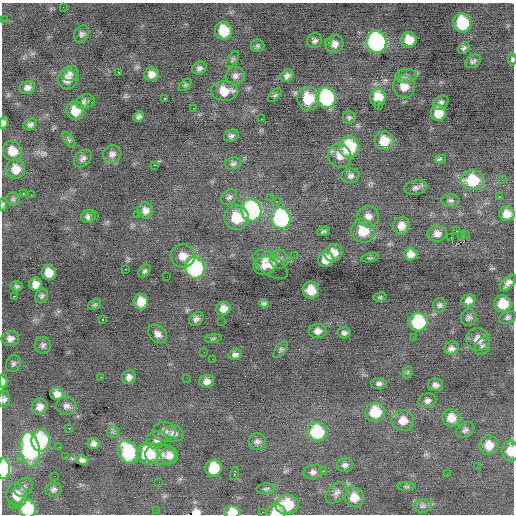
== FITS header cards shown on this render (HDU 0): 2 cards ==
NAXIS1  =                  512 / Axis length
NAXIS2  =                  512 / Axis length

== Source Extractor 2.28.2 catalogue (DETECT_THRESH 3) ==
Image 512 x 512 px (HDU 0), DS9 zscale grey, 1 PNG px = 1 image px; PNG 516 x 516 px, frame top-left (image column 1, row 512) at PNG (2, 3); each listed source drawn as its Kron ellipse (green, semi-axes under 4 px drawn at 4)
Background -0.2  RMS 0.84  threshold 2.52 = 3 sigma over >= 5 px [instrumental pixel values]
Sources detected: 198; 1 with non-positive FLUX_AUTO (blend fragments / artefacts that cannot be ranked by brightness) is neither listed nor drawn; the other 197 listed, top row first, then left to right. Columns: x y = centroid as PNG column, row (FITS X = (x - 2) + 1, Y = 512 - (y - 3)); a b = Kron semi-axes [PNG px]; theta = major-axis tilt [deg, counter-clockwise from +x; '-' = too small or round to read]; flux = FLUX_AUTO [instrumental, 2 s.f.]
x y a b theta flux
63 7 2 2 - 57
3 19 2 2 - 44
462 23 9 8 - 2800
224 31 9 8 - 1400
82 34 9 7 57 180
409 40 8 7 - 710
314 41 8 7 - 180
328 42 2 2 - 190
376 42 11 10 - 11000
334 44 9 8 - 370
258 46 7 6 - 110
464 48 6 5 - 130
233 59 9 5 54 110
512 59 6 4 89 86
473 61 8 6 34 140
199 68 7 6 - 180
118 72 3 3 - 240
70 73 9 7 8 260
151 74 7 7 - 380
235 76 10 8 19 230
287 76 7 5 33 190
406 76 10 7 5 220
68 79 10 9 - 430
185 85 7 4 44 97
404 86 11 10 - 670
27 87 8 6 21 240
225 91 14 10 -1 790
275 95 9 4 44 84
378 97 8 8 - 960
165 98 3 2 - 310
326 98 10 9 - 5600
308 99 12 11 - 1500
85 102 10 7 19 220
91 102 2 2 - 140
441 103 8 6 36 160
378 106 2 2 - 100
194 108 2 2 - 47
75 111 9 9 - 950
438 113 8 7 - 840
139 117 6 4 42 150
349 117 7 6 - 110
261 119 2 2 - 220
4 123 6 4 73 200
30 125 7 5 25 160
231 136 7 6 - 160
69 140 9 4 -55 110
384 141 9 9 - 1000
349 147 11 10 - 3100
12 151 10 9 - 780
112 154 9 8 - 240
340 156 12 11 - 500
83 158 10 7 44 200
440 159 5 3 - 160
233 163 8 6 15 140
154 165 2 2 - 290
16 169 9 9 - 790
350 176 9 7 8 200
472 180 11 10 - 2100
502 180 2 2 - 30
416 188 12 7 9 180
23 194 3 2 - 330
31 195 2 2 - 230
229 197 8 6 42 160
270 197 3 2 - 79
499 197 3 2 - 630
13 199 6 6 - 130
276 201 3 2 - 130
450 201 9 6 0 140
3 204 6 4 87 96
251 210 11 10 - 7900
145 211 8 8 - 300
507 214 8 7 - 590
137 215 2 2 - 140
88 216 7 6 - 200
95 216 2 2 - 29
368 217 11 10 - 420
236 218 12 12 - 1400
281 218 11 10 - 7500
401 226 9 8 - 470
323 231 7 4 17 91
363 231 12 11 - 1400
456 231 2 2 - 21
437 233 9 8 - 320
465 235 3 2 - 780
461 236 3 2 - 65
451 238 3 2 - 330
333 253 9 8 - 620
411 254 7 6 - 390
294 255 2 2 - 21
183 256 12 11 - 620
370 258 9 2 10 67
279 259 9 9 - 230
326 259 8 7 - 630
265 265 12 9 18 450
270 265 20 10 -36 670
195 268 10 9 - 9500
126 269 3 2 - 270
145 271 7 5 50 120
49 273 8 7 - 690
167 277 2 2 - 34
508 283 10 5 44 260
35 284 7 6 - 390
17 286 6 5 - 96
311 290 9 8 - 720
14 296 4 2 - 220
42 296 7 6 - 130
380 297 6 4 12 78
469 300 7 6 - 310
141 302 8 7 - 740
264 304 4 4 - 89
503 304 9 8 - 1200
95 305 7 5 32 89
439 305 7 6 - 140
223 308 7 6 - 400
508 317 9 6 24 140
469 318 8 7 - 170
103 319 3 2 - 66
196 319 8 6 40 200
221 322 2 2 - 23
418 322 9 9 - 3500
318 331 9 7 7 320
344 333 7 5 2 170
158 334 10 8 -42 310
10 338 9 7 2 290
213 338 8 4 8 92
413 338 2 2 - 28
478 339 12 11 - 590
43 345 8 8 - 180
483 346 9 7 59 180
452 348 7 6 - 290
281 350 10 5 52 120
204 352 2 2 - 45
235 355 7 5 16 190
212 359 2 2 - 72
13 364 9 7 66 160
408 372 6 4 71 74
101 377 3 2 - 140
129 377 7 6 - 240
187 378 2 2 - 74
3 381 7 4 -88 170
207 381 7 6 - 270
379 384 8 5 0 160
435 385 7 6 - 220
57 394 7 6 - 330
4 399 8 6 86 150
427 401 9 7 16 220
66 406 10 8 -8 240
40 407 8 7 - 330
375 412 10 9 - 1600
451 418 9 9 - 600
403 421 11 10 - 610
69 428 2 2 - 330
465 430 10 7 30 170
164 431 11 9 6 350
113 432 6 6 - 120
317 432 10 10 - 2900
174 433 10 8 -4 280
41 440 11 9 -88 3500
157 440 11 8 20 260
257 441 8 8 - 200
94 444 6 5 - 200
489 445 10 9 - 700
59 447 2 2 - 25
30 449 17 10 -82 9900
510 451 10 8 -85 720
128 452 12 9 -63 3600
148 454 11 11 - 2800
160 454 15 10 -3 500
169 455 9 9 - 410
65 457 2 2 - 34
20 459 4 4 - 71
82 460 6 4 -14 180
345 465 8 7 - 170
477 467 2 2 - 26
4 468 10 6 90 2600
214 468 8 8 - 2100
323 471 2 2 - 280
313 472 9 7 12 210
234 473 6 3 76 240
447 474 2 2 - 33
55 476 2 2 - 25
159 482 3 2 - 44
23 487 10 8 47 220
407 487 9 4 0 95
54 489 8 7 - 170
266 489 9 5 6 130
337 493 13 8 44 290
17 495 12 10 -72 800
354 497 10 9 - 760
12 504 3 2 - 73
287 504 12 9 2 1900
422 506 9 6 2 200
27 508 9 9 - 2300
157 510 2 2 - 32
232 512 8 6 0 660
262 512 2 2 - 31
276 512 9 7 -2 1000
At the frame edge (FLAGS 8, measured only in part): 11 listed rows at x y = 3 19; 512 59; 4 123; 3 204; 3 381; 4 399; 510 451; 4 468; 27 508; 232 512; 276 512
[1 non-positive-flux detection neither listed nor drawn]